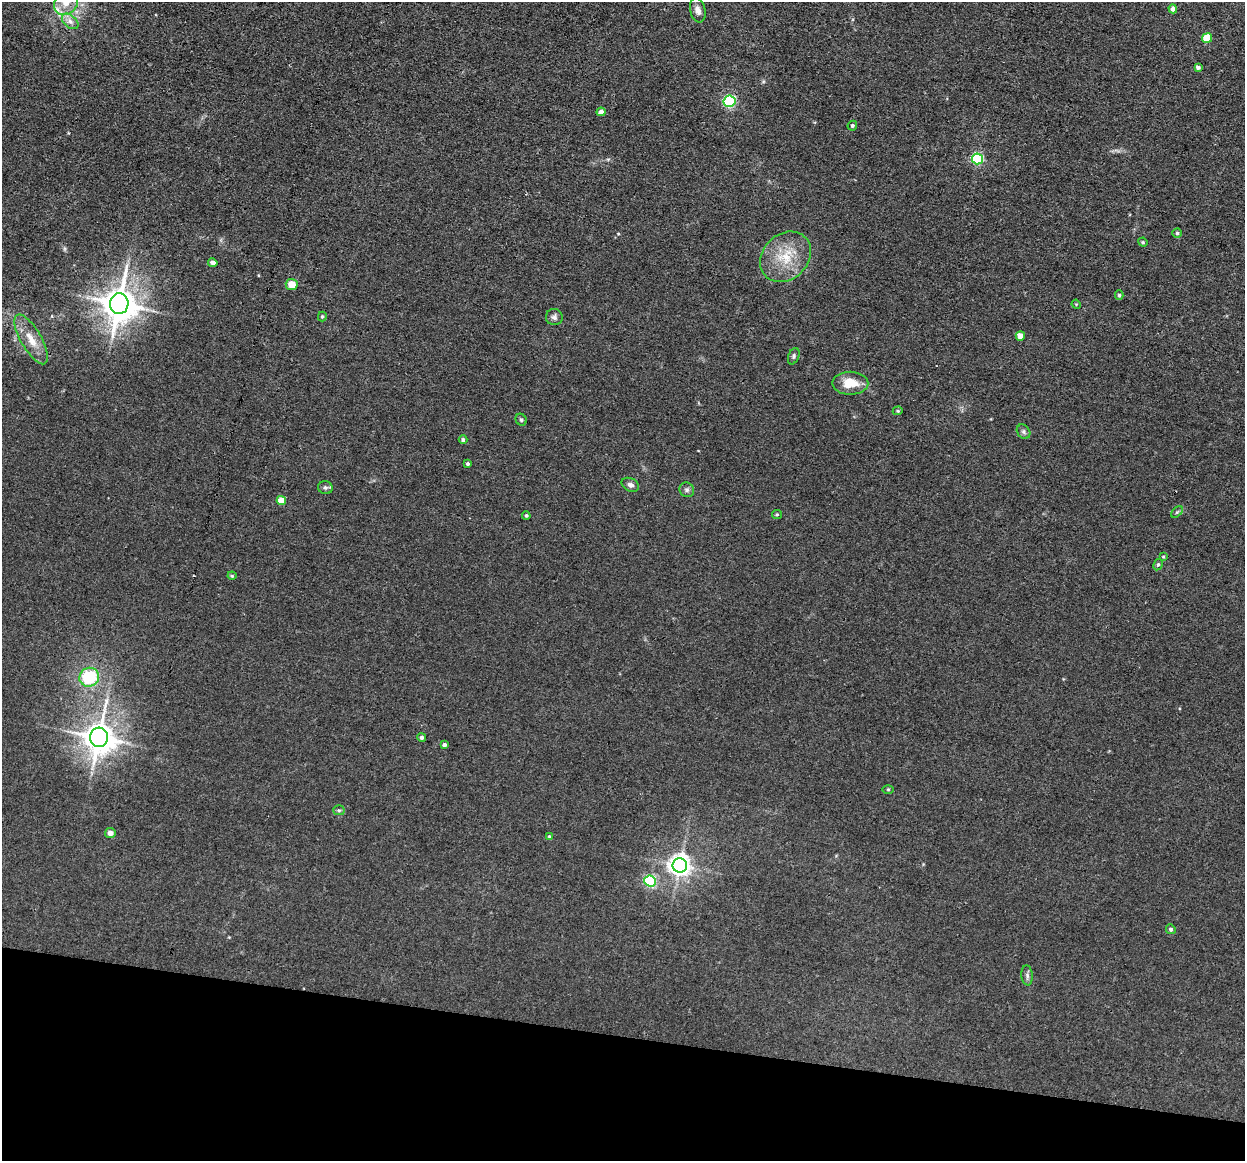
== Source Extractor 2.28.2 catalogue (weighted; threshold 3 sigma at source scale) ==
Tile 15 of 4 x 4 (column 3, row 4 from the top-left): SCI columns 2489-3731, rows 243-1401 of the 4975 x 5000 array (HDU 1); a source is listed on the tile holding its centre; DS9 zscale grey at full resolution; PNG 1247 x 1163 px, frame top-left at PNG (2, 2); each listed source drawn as its Kron ellipse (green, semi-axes under 4 px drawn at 4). Shown black and unused: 11% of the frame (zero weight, under 3 of 4 exposures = <1% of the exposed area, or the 3 px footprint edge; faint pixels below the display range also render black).
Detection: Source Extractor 2.28.2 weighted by HDU 2 'WHT'; one run over the whole footprint, this tile lists its part. Background 0.046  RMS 0.0054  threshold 0.0245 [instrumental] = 3 sigma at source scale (4.5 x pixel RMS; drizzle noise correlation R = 1.50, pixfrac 1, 0.05/0.05 arcsec/px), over >= 5 px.
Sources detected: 52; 1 inside a brighter listed object's ellipse — not listed separately; the other 51 listed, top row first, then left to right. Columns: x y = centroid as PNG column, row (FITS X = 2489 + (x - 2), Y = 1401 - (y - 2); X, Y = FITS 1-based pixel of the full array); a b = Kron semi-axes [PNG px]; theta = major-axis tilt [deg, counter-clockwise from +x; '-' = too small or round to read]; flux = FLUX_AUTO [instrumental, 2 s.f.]
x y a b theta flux
66 3 13 11 50 7.5
1173 9 4 4 - 2.3
698 10 12 7 -76 3
70 21 10 6 -41 2.5
1207 38 5 5 - 17
1198 67 4 3 - 1.6
729 101 6 5 - 74
601 112 4 4 - 3.2
852 126 5 4 - 0.78
978 159 5 5 - 57
1177 233 4 4 - 0.73
1143 242 5 4 - 0.62
785 257 28 22 43 19
213 263 4 4 - 2.6
292 285 6 5 - 7
1119 295 5 4 - 0.71
119 304 10 9 - 1100
1076 304 5 4 - 0.5
322 316 5 4 - 0.7
554 317 8 8 - 1.8
1020 336 5 4 - 7.5
31 339 28 10 -60 9.1
794 356 8 5 70 1.2
850 383 18 11 0 11
898 411 5 4 - 0.65
521 420 6 5 - 1
1023 432 8 6 -55 1.3
463 440 4 4 - 1.2
468 464 3 3 - 1
630 485 9 6 -26 1.9
325 488 7 6 - 1.3
687 490 8 7 - 1.4
281 501 5 4 - 11
1177 512 7 4 44 0.85
777 514 5 4 - 0.6
526 515 4 3 - 0.7
1163 557 4 3 - 0.5
1158 564 6 4 62 0.94
232 576 4 4 - 0.65
89 677 10 9 - 26
99 737 10 9 - 920
422 737 4 4 - 1.3
444 745 4 3 - 1.5
888 789 5 3 - 0.51
339 810 5 5 - 0.85
110 833 5 5 - 3.1
549 836 3 3 - 0.48
680 865 7 7 - 380
650 881 6 5 - 65
1171 929 5 4 - 1.4
1027 975 10 5 -85 1.5
Isophote crosses this tile's border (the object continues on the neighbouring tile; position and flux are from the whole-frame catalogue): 1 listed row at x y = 66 3